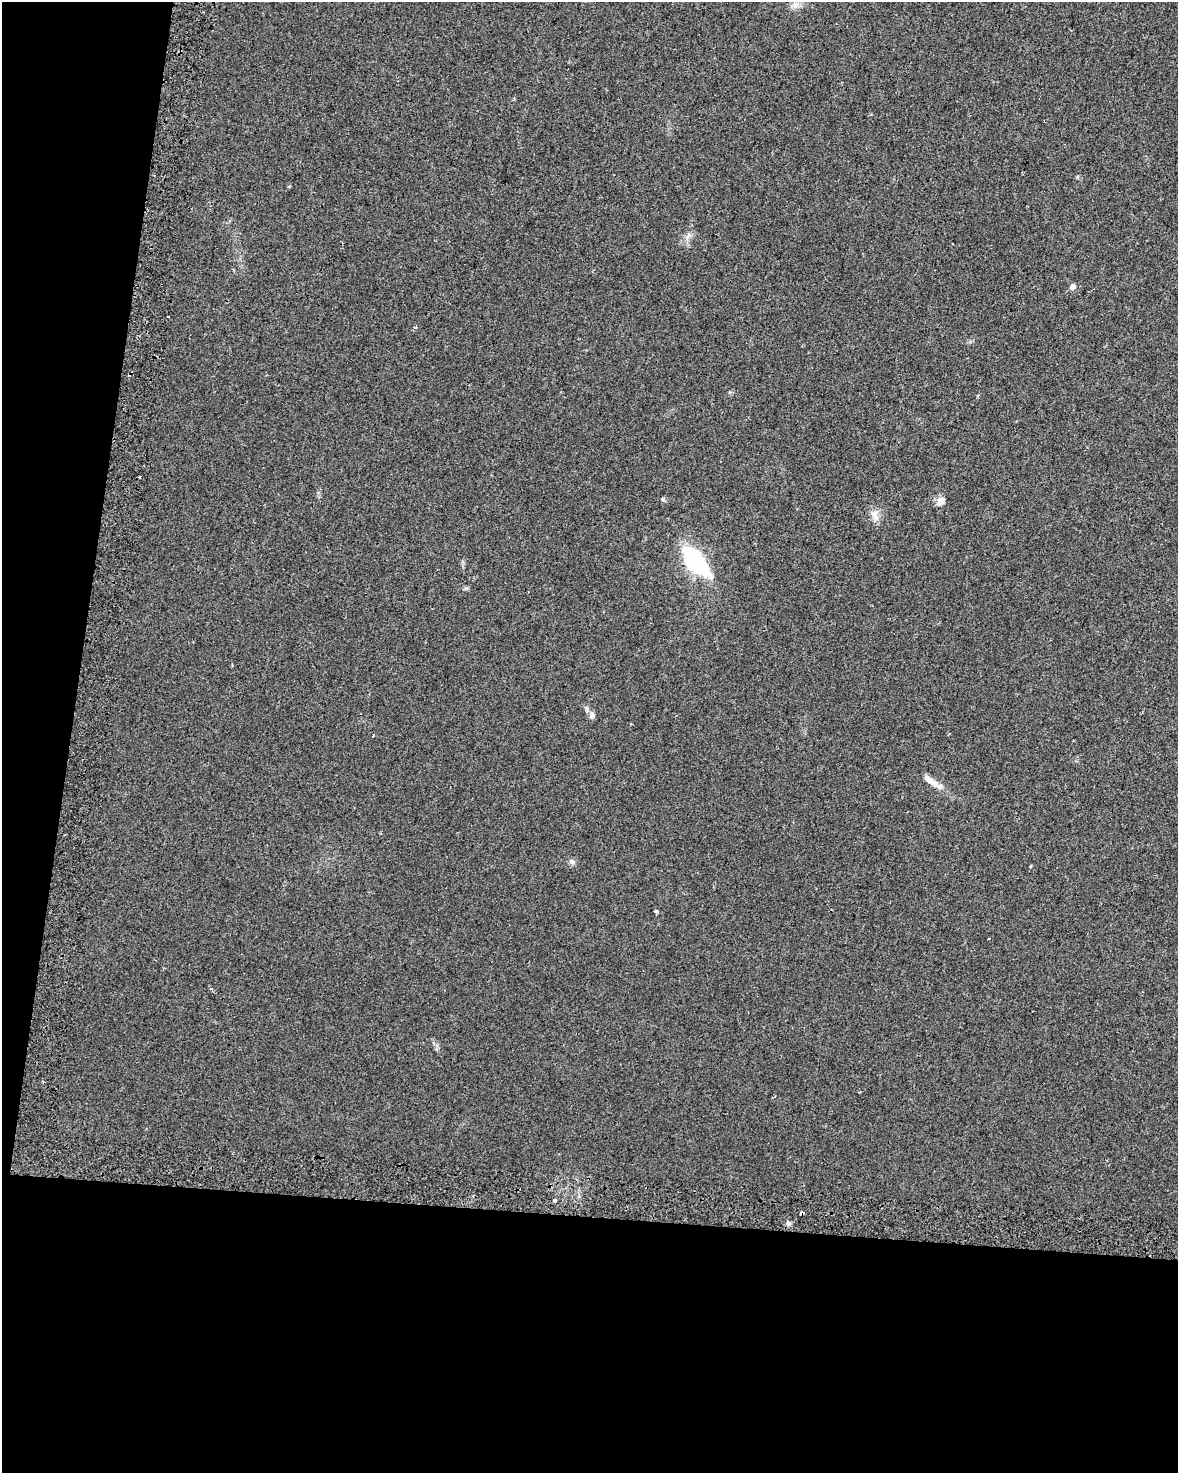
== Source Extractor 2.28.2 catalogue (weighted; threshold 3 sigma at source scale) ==
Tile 9 of 4 x 3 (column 1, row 3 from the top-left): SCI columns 56-1231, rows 337-1807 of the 4803 x 5029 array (HDU 1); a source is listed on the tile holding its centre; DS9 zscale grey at full resolution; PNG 1180 x 1475 px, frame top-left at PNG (2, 2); no overlay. Shown black and unused: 23% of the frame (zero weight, under 2 of 3 exposures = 4% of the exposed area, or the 3 px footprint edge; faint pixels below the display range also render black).
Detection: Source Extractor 2.28.2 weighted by HDU 2 'WHT'; one run over the whole footprint, this tile lists its part. Background 0.0284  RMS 0.0049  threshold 0.0221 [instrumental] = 3 sigma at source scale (4.5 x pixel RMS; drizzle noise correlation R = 1.50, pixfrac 1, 0.0396/0.0396 arcsec/px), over >= 5 px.
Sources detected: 21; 3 cosmic-ray / hot-pixel residue — not listed; the other 18 listed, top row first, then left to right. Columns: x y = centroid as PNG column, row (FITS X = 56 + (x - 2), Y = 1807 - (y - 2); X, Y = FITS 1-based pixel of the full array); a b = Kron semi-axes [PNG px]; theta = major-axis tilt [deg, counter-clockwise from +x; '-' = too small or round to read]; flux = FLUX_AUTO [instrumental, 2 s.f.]
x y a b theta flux
795 5 7 5 90 1.4
1073 286 8 7 - 1.9
168 317 3 2 - 0.39
663 499 4 3 - 3.7
941 501 11 8 55 3.3
874 513 13 8 34 3.3
695 562 30 14 -51 55
466 588 6 5 - 0.81
587 708 7 4 -70 0.94
592 715 9 7 69 1.8
373 735 3 3 - 1.4
931 781 32 7 -33 5.5
572 862 9 6 -10 1.3
1030 866 3 3 - 0.5
656 911 3 3 - 2.1
989 939 3 2 - 0.67
555 1200 3 3 - 4.3
788 1223 7 6 - 1.2